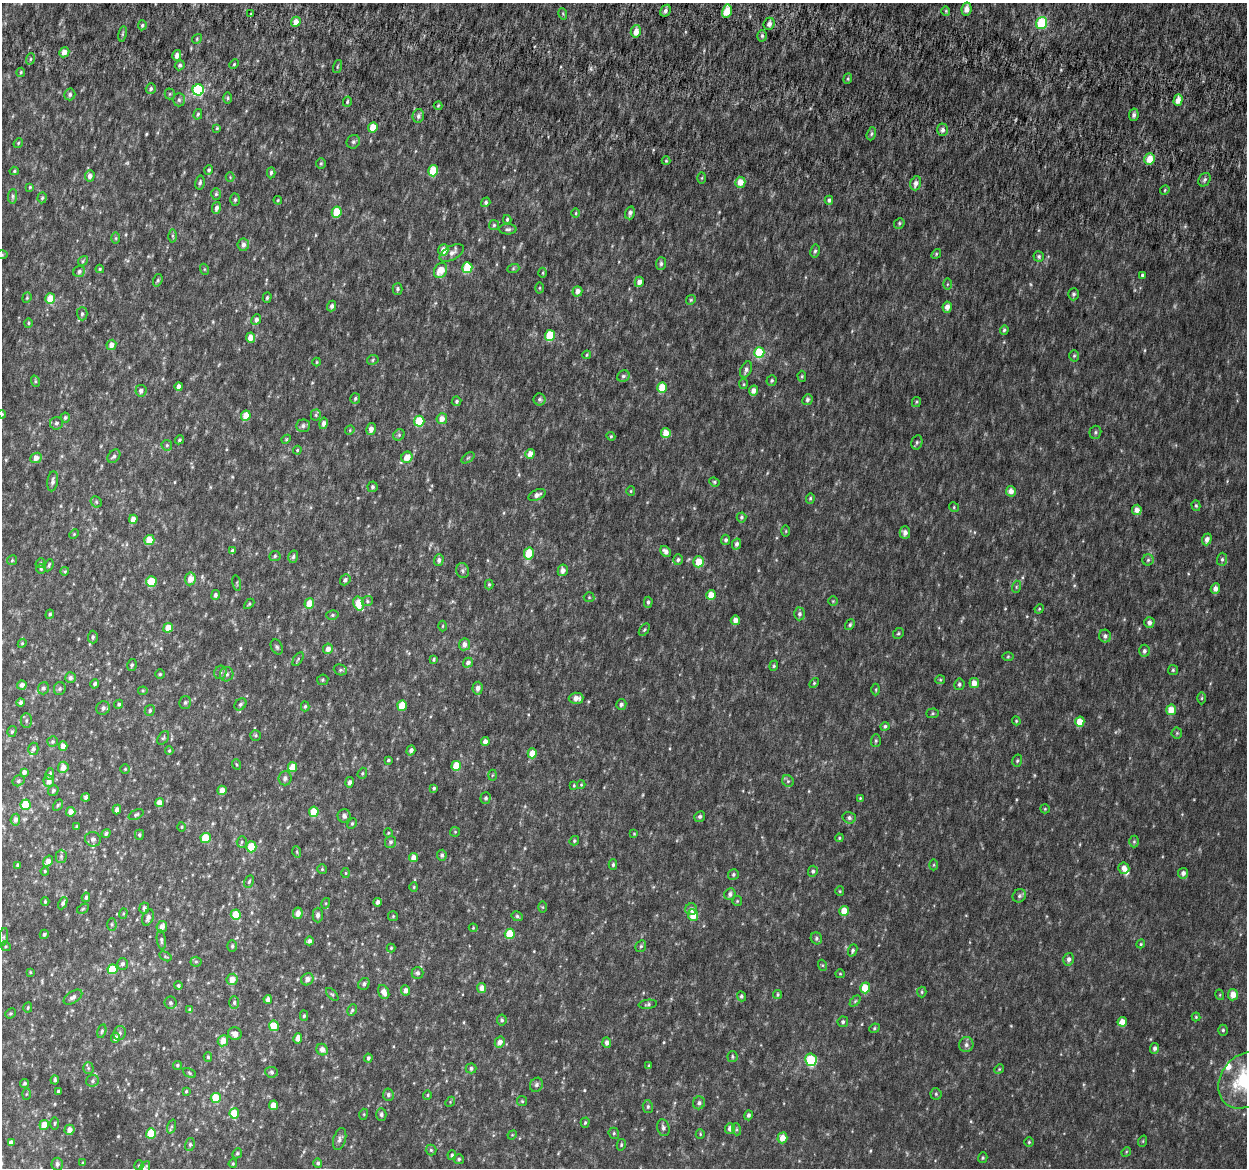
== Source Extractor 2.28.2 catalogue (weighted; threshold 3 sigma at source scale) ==
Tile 11 of 4 x 4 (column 3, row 3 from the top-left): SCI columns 2538-3782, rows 1474-2639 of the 5084 x 5337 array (HDU 1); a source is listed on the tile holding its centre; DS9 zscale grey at full resolution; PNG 1249 x 1170 px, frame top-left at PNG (2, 3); each listed source drawn as its Kron ellipse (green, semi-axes under 4 px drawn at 4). Shown black and unused: <1% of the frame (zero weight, under 6 of 12 exposures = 5% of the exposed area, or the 3 px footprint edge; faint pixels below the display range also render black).
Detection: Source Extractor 2.28.2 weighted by HDU 2 'WHT'; one run over the whole footprint, this tile lists its part. Background 0.00174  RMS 0.0014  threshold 0.00566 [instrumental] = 3 sigma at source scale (4.09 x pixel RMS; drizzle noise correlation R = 1.36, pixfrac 0.8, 0.0396/0.0396 arcsec/px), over >= 5 px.
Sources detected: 542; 2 too faint to see at this stretch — neither listed nor drawn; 5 inside a brighter listed object's ellipse — not listed separately; of the other 535, all 500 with FLUX_AUTO >= 0.115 (the completeness limit of this list) listed and drawn (35 fainter detections not listed), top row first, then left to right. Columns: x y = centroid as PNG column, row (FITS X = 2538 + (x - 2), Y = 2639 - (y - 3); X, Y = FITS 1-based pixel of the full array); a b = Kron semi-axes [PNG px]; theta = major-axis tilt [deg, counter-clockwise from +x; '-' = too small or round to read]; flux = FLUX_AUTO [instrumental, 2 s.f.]
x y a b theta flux
967 9 6 5 - 0.96
665 11 6 5 - 0.37
727 11 6 5 - 2
946 11 4 4 - 0.13
251 14 3 3 - 0.12
563 14 6 3 -73 0.14
296 22 5 4 - 1.1
1042 23 6 5 - 6.9
769 24 6 5 - 0.46
142 25 5 4 - 0.21
636 31 6 5 - 1
123 34 8 4 81 0.19
762 36 6 4 -89 0.22
197 39 5 4 - 0.14
64 52 5 5 - 1.1
177 55 5 4 - 0.7
30 59 6 3 70 0.17
234 64 5 4 - 0.17
180 65 5 4 - 0.26
337 67 7 3 71 0.13
21 72 4 4 - 0.15
848 79 5 4 - 0.16
151 89 5 5 - 0.25
198 90 5 5 - 11
70 94 6 5 - 0.29
170 94 5 5 - 0.17
228 98 6 4 -90 0.19
179 100 7 5 -90 0.27
1178 100 6 4 71 1.1
347 102 5 4 - 0.2
438 106 4 4 - 0.14
198 114 5 4 - 0.18
1134 115 6 4 78 0.35
418 116 7 5 78 0.35
373 127 5 4 - 2.2
217 128 4 3 - 0.13
943 130 6 5 - 0.42
871 134 7 4 72 0.2
353 142 7 6 - 0.3
18 143 5 4 - 0.15
1150 159 6 5 - 1.9
666 161 4 4 - 0.14
321 163 5 4 - 0.18
209 170 5 4 - 0.24
14 171 4 4 - 0.15
433 171 6 5 - 3
271 173 6 4 86 0.24
90 176 5 5 - 0.53
230 177 4 4 - 0.13
702 178 6 4 89 0.14
1205 180 7 5 53 0.29
740 182 5 5 - 1.3
200 183 7 4 77 0.24
916 183 7 5 72 0.57
30 187 4 4 - 0.14
1165 190 5 4 - 0.14
216 194 6 5 - 0.22
13 196 7 4 86 0.23
42 198 5 4 - 0.16
235 200 6 5 - 0.23
278 200 4 4 - 0.13
829 200 4 4 - 0.28
486 202 5 4 - 0.23
216 208 6 4 75 0.46
337 212 5 5 - 3.2
576 213 5 3 - 0.12
630 213 6 5 - 0.38
507 219 4 3 - 0.2
899 223 6 5 - 0.2
494 225 5 5 - 0.21
508 229 8 5 0 0.31
172 236 6 4 -89 0.2
116 238 6 4 -90 0.15
243 245 6 5 - 0.52
443 250 6 5 - 1.4
815 251 6 4 79 0.24
452 253 13 7 29 0.67
936 254 5 4 - 0.16
2 255 6 4 0 0.14
1039 257 5 5 - 0.21
83 261 5 4 - 0.17
661 264 6 5 - 0.31
467 268 5 5 - 3.7
100 269 4 4 - 0.16
204 269 5 3 - 0.12
513 269 6 4 19 0.18
441 270 8 6 61 1.6
79 271 6 5 - 0.34
543 273 5 3 - 0.13
1142 275 4 4 - 0.18
158 280 6 4 73 0.21
639 282 5 4 - 0.74
947 284 6 4 89 0.15
539 288 5 3 - 0.12
397 289 6 5 - 0.24
577 291 5 5 - 0.75
1074 294 6 5 - 0.29
27 298 5 4 - 0.16
267 298 5 4 - 0.19
50 299 5 5 - 2.1
691 300 5 4 - 0.16
332 306 5 4 - 0.37
947 307 5 4 - 0.7
82 314 6 5 - 0.29
256 320 5 4 - 0.4
28 323 5 4 - 0.16
1004 330 5 4 - 0.21
550 335 5 5 - 3.7
250 338 5 4 - 1.1
111 345 5 5 - 0.78
759 353 5 5 - 5.5
587 355 4 3 - 0.15
1074 356 6 5 - 0.2
373 360 6 5 - 0.17
317 362 4 4 - 0.12
746 370 8 5 66 0.42
623 376 6 5 - 0.25
802 376 5 4 - 0.15
772 380 5 5 - 0.21
35 381 6 3 -72 0.15
743 384 5 4 - 0.15
179 386 4 4 - 0.56
662 388 5 5 - 2.9
753 390 5 4 - 0.81
141 391 6 5 - 0.44
355 398 5 5 - 0.23
539 399 6 6 - 0.25
807 400 6 5 - 0.33
457 401 5 5 - 0.24
916 402 5 4 - 0.16
2 414 4 4 - 0.12
316 415 5 5 - 0.19
246 416 5 4 - 1.8
65 418 5 5 - 0.28
442 419 5 5 - 1
419 421 5 5 - 3.4
56 423 6 6 - 0.29
323 423 6 4 77 0.48
303 426 7 6 - 0.39
371 429 6 4 79 0.61
350 430 5 4 - 0.13
1095 432 7 6 - 0.24
666 433 5 4 - 1.5
399 435 6 5 - 0.22
611 436 4 4 - 0.13
286 439 5 4 - 0.13
179 440 5 4 - 0.2
917 442 7 5 76 0.24
167 445 5 5 - 0.19
297 450 4 3 - 0.14
530 454 5 4 - 0.84
114 456 7 5 49 0.3
407 457 6 5 - 1.6
36 458 6 5 - 0.99
468 458 7 4 37 0.19
53 481 10 5 82 0.46
714 482 5 4 - 0.17
372 487 5 5 - 0.25
631 491 5 4 - 0.14
1011 491 5 5 - 0.82
537 495 9 5 24 0.5
810 498 5 4 - 0.19
96 502 6 5 - 0.2
1196 506 5 4 - 0.19
954 507 5 4 - 0.15
1137 510 5 4 - 0.88
741 517 5 5 - 0.2
133 519 4 4 - 0.94
786 531 6 4 90 0.15
905 533 6 5 - 0.59
74 534 5 3 - 0.13
1207 539 6 4 70 0.63
149 540 5 5 - 1.8
726 540 5 4 - 0.29
736 544 5 4 - 0.35
232 551 4 3 - 0.35
666 551 6 4 -44 0.53
529 554 6 5 - 3.3
275 556 5 5 - 0.21
293 557 6 5 - 0.25
1222 559 6 5 - 0.27
12 560 5 5 - 0.15
439 560 6 5 - 0.35
678 560 5 5 - 0.27
1148 560 5 5 - 0.23
698 562 6 5 - 2
40 563 5 4 - 0.16
49 565 6 4 67 0.21
41 569 5 5 - 0.16
563 570 6 5 - 0.62
65 571 4 4 - 0.17
463 571 7 6 - 0.31
190 579 6 5 - 1.2
345 580 6 4 50 0.36
151 581 5 5 - 3.3
237 583 8 3 -78 0.14
489 584 5 4 - 0.19
1016 587 6 4 72 0.16
1215 588 5 4 - 0.65
215 595 5 4 - 0.33
711 595 5 4 - 1.7
589 597 5 5 - 0.15
367 601 6 5 - 0.2
833 601 4 4 - 0.14
648 602 5 4 - 0.25
309 603 5 5 - 1.8
249 604 6 3 45 0.15
359 604 7 5 -74 2.3
1039 609 5 4 - 0.13
50 614 5 4 - 0.21
799 614 6 5 - 0.34
332 615 6 5 - 0.21
735 620 4 4 - 0.85
1149 622 5 5 - 0.56
850 625 6 4 52 0.21
443 626 5 3 - 0.12
168 628 5 4 - 1.5
644 630 7 4 54 0.19
898 633 6 5 - 0.18
1105 636 6 6 - 0.38
93 637 6 5 - 0.26
22 643 4 4 - 0.14
464 644 6 5 - 0.66
277 647 8 5 -62 0.25
328 649 5 5 - 0.64
1144 651 6 5 - 0.32
1008 657 5 3 - 0.12
298 659 8 4 56 0.19
434 659 4 3 - 0.18
468 663 5 4 - 0.41
132 665 6 5 - 0.24
774 666 5 4 - 0.16
340 670 7 5 -19 0.24
1173 670 5 5 - 0.17
220 672 7 6 - 0.33
160 674 4 4 - 0.16
227 674 7 6 - 0.43
70 678 5 5 - 0.45
323 680 6 5 - 0.19
940 680 5 4 - 0.15
814 683 6 3 46 0.14
974 683 5 5 - 0.93
95 684 4 4 - 0.33
959 684 6 5 - 0.28
22 685 5 4 - 0.59
43 688 6 5 - 0.3
477 688 6 5 - 0.48
60 689 6 6 - 0.26
876 690 6 3 -89 0.12
143 691 4 4 - 0.14
576 698 7 5 3 0.84
1202 698 6 4 89 0.17
21 702 4 4 - 0.33
185 702 6 5 - 0.24
119 704 5 4 - 0.23
240 704 6 5 - 0.28
621 704 5 5 - 0.39
402 705 5 4 - 2.1
305 706 5 4 - 0.2
103 708 7 6 - 0.37
150 710 5 5 - 0.25
1171 710 5 5 - 1.7
932 713 6 5 - 0.18
26 721 7 5 90 0.24
1016 721 4 4 - 0.14
1080 722 5 4 - 1.9
885 726 4 4 - 0.26
12 731 6 4 73 0.18
1177 733 5 5 - 0.17
255 735 5 5 - 0.19
163 738 7 5 57 0.21
485 741 4 4 - 0.56
876 741 6 5 - 0.2
52 742 5 5 - 0.2
63 746 4 4 - 0.78
33 749 6 5 - 0.29
411 750 5 4 - 0.46
169 751 4 4 - 0.14
532 753 5 4 - 1.6
388 760 3 3 - 0.17
1017 761 6 4 74 0.2
236 764 5 3 - 0.13
456 766 5 5 - 3.1
63 767 5 5 - 0.99
293 767 5 4 - 1.5
125 769 5 5 - 0.15
24 772 4 4 - 0.44
362 773 6 4 70 0.17
50 774 6 4 82 0.26
492 775 5 3 - 0.13
285 778 7 6 - 0.38
18 781 6 5 - 0.26
49 781 6 5 - 0.75
788 781 6 5 - 0.25
349 782 5 4 - 0.41
574 785 4 3 - 0.13
581 785 4 4 - 0.13
434 788 3 3 - 0.26
53 790 6 5 - 0.26
222 790 4 4 - 1
86 797 4 3 - 0.28
486 798 5 5 - 0.29
860 798 4 4 - 0.12
160 803 4 4 - 0.97
25 805 5 5 - 3.2
58 805 6 4 59 0.19
1045 809 5 4 - 0.13
117 810 5 4 - 0.41
71 812 5 4 - 0.74
314 812 5 5 - 2.7
136 815 8 4 25 0.21
344 816 6 6 - 0.43
700 817 5 5 - 0.31
849 818 6 6 - 0.34
15 820 6 5 - 0.48
352 824 5 4 - 0.17
77 827 3 3 - 0.15
181 827 5 3 - 0.12
455 832 5 5 - 0.14
106 833 5 4 - 0.24
388 833 4 4 - 0.14
634 834 4 4 - 0.12
139 835 5 4 - 0.19
206 838 5 5 - 3.6
839 838 4 4 - 0.13
93 839 8 7 - 0.35
574 841 5 4 - 0.18
1134 841 6 5 - 0.19
242 842 5 5 - 0.2
391 842 6 5 - 0.29
251 847 5 5 - 4.3
297 852 6 3 -72 0.14
442 855 5 4 - 0.32
61 856 7 5 89 0.24
413 857 4 4 - 0.85
48 861 6 4 53 0.72
18 865 4 3 - 0.26
613 865 5 4 - 0.24
934 865 5 3 - 0.13
1124 868 5 5 - 0.72
322 869 5 5 - 0.16
45 871 4 3 - 0.14
813 871 5 5 - 0.28
346 873 5 3 - 0.12
1183 873 5 5 - 0.51
733 875 5 5 - 0.26
249 881 7 4 63 0.18
414 887 4 4 - 0.12
840 891 5 4 - 0.14
730 894 6 5 - 0.39
1019 896 7 6 - 0.31
86 897 5 4 - 0.24
737 901 5 4 - 0.13
45 902 4 3 - 0.19
378 902 4 3 - 0.44
63 903 6 4 64 0.26
326 903 5 3 - 0.13
543 907 6 4 -89 0.14
144 908 5 5 - 0.39
83 909 6 4 31 0.18
691 909 6 5 - 0.47
844 911 5 4 - 1.7
123 913 5 4 - 0.14
298 913 6 5 - 0.75
236 915 5 5 - 3.1
318 915 7 5 -90 0.44
693 915 6 5 - 1.9
393 916 5 5 - 0.15
517 916 6 5 - 0.22
148 917 8 5 68 0.53
112 924 6 5 - 0.19
162 927 6 5 - 0.86
473 928 4 4 - 0.12
44 934 5 4 - 0.23
510 934 5 5 - 3.9
3 937 9 4 81 0.32
816 938 6 5 - 0.27
161 940 10 4 -82 0.31
309 941 4 4 - 0.41
1141 944 4 4 - 0.13
6 946 5 4 - 0.16
232 946 5 5 - 0.23
641 946 6 5 - 0.24
391 948 4 4 - 0.15
853 950 6 4 67 0.25
165 956 6 4 -30 0.15
1069 959 6 5 - 0.45
196 962 5 5 - 0.2
122 964 6 5 - 0.34
822 965 5 3 - 0.14
112 969 5 5 - 3.1
30 972 3 3 - 0.12
417 973 6 6 - 0.34
840 974 5 4 - 0.14
232 979 6 5 - 1.1
307 979 6 5 - 0.78
364 984 6 5 - 0.34
178 986 4 3 - 0.21
482 988 5 4 - 0.81
865 988 5 5 - 2.8
405 990 5 4 - 0.54
384 992 7 5 -65 0.73
922 992 5 4 - 0.17
332 994 8 4 -47 0.18
778 995 4 4 - 0.19
1220 995 5 3 - 0.13
1233 995 6 5 - 1.2
741 996 5 4 - 0.22
73 997 10 6 32 0.45
268 999 4 4 - 0.57
855 1001 6 4 46 0.17
170 1003 6 6 - 0.28
234 1003 6 5 - 0.26
648 1004 9 4 6 0.26
28 1007 5 4 - 0.18
190 1009 4 4 - 0.25
352 1010 6 4 61 0.22
10 1013 5 4 - 0.17
304 1016 5 4 - 0.24
1196 1017 4 4 - 0.14
502 1020 5 4 - 0.25
843 1022 5 5 - 0.28
1122 1022 5 4 - 1.1
274 1026 5 5 - 2.5
874 1028 5 4 - 0.17
1223 1030 5 4 - 0.2
102 1031 7 4 76 0.19
120 1033 7 6 - 0.35
235 1034 7 6 - 0.58
116 1038 5 4 - 0.51
298 1038 5 4 - 0.83
223 1041 5 5 - 1.2
500 1042 6 4 60 0.74
607 1042 5 4 - 0.49
966 1045 7 7 - 0.42
1155 1048 5 4 - 0.39
322 1050 6 5 - 0.67
732 1056 5 5 - 0.23
208 1057 4 4 - 0.15
368 1058 4 4 - 0.31
811 1060 6 5 - 7
177 1065 4 4 - 0.2
649 1066 4 3 - 0.16
88 1068 6 5 - 0.19
471 1068 5 5 - 0.32
999 1069 5 4 - 0.14
271 1072 6 5 - 0.27
190 1073 6 4 -29 0.17
55 1080 4 3 - 0.22
1245 1080 30 24 52 9.2
93 1081 6 5 - 0.28
25 1083 4 3 - 0.22
536 1085 7 6 - 0.36
58 1091 3 3 - 0.21
186 1091 4 3 - 0.16
26 1094 5 3 - 0.13
936 1094 5 5 - 0.18
388 1095 6 5 - 0.31
427 1095 4 4 - 0.14
216 1098 5 5 - 3.9
522 1101 5 4 - 0.15
450 1102 5 4 - 0.16
699 1103 6 6 - 0.33
273 1105 4 4 - 1.4
648 1107 6 5 - 0.26
234 1113 5 4 - 2.8
364 1114 5 3 - 0.12
381 1115 6 5 - 0.29
748 1115 5 4 - 0.3
585 1123 5 4 - 0.19
54 1124 6 3 89 0.15
44 1125 5 5 - 1.4
172 1127 7 4 71 0.21
663 1128 8 6 -75 0.41
730 1128 5 5 - 0.64
736 1129 6 4 -72 0.18
69 1130 5 5 - 0.7
151 1133 5 5 - 3.1
614 1133 6 5 - 0.19
700 1134 5 4 - 0.15
512 1135 5 4 - 0.13
782 1138 5 5 - 1.2
340 1139 11 6 73 0.49
1143 1141 6 3 72 0.12
11 1142 4 4 - 0.51
1029 1142 5 5 - 0.17
190 1144 6 5 - 0.25
621 1145 6 4 77 0.18
431 1150 5 5 - 0.22
1126 1152 5 4 - 0.12
237 1153 5 4 - 0.19
452 1155 5 4 - 0.24
983 1158 5 4 - 0.19
459 1159 5 4 - 0.2
83 1163 3 3 - 0.12
318 1163 5 4 - 0.3
57 1164 6 5 - 0.4
233 1164 4 3 - 0.15
139 1166 5 4 - 0.15
145 1168 8 4 63 0.39
Isophote crosses this tile's border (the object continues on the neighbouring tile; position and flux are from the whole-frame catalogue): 4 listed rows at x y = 2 255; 2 414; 1245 1080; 145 1168